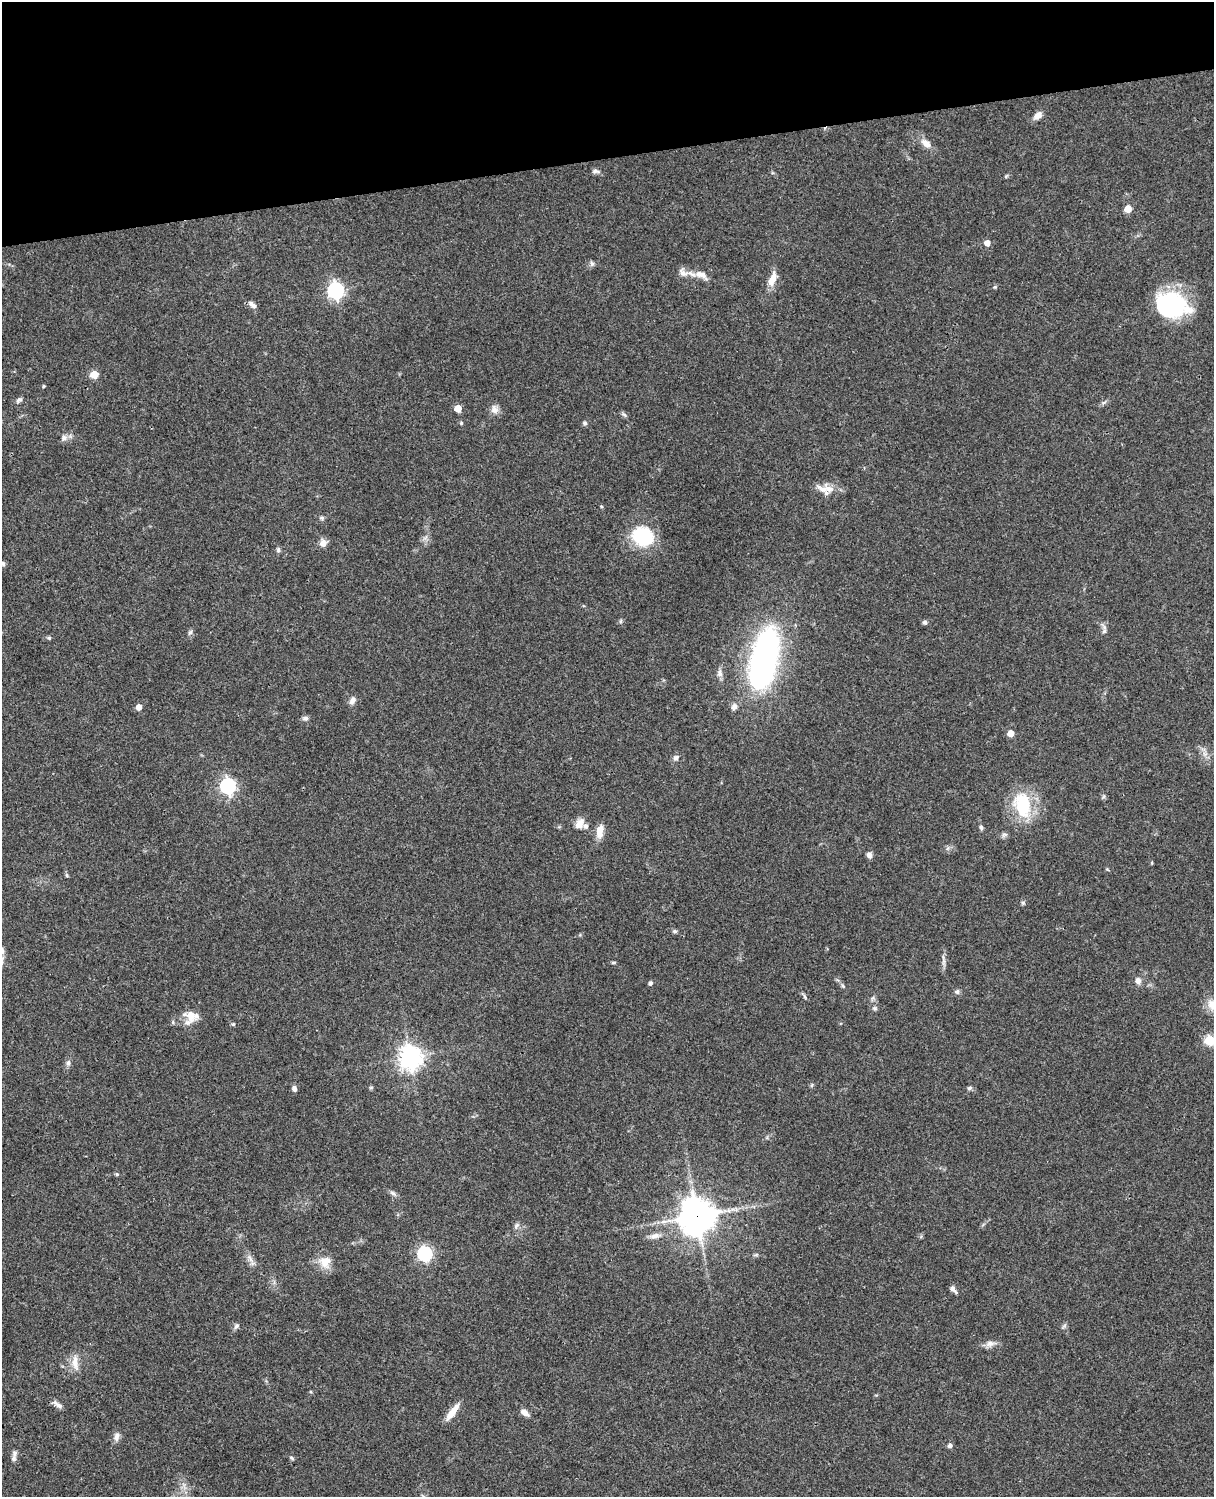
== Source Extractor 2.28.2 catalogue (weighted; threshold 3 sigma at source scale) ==
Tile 3 of 4 x 3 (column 3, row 1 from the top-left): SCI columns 2544-3755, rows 3267-4761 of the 5084 x 4925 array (HDU 1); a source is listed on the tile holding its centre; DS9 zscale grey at full resolution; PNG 1216 x 1499 px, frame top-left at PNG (2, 2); no overlay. Shown black and unused: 10% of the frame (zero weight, under 3 of 4 exposures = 6% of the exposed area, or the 3 px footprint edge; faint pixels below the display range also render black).
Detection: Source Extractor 2.28.2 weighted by HDU 2 'WHT'; one run over the whole footprint, this tile lists its part. Background 0.0756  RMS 0.0058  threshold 0.0261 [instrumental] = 3 sigma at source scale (4.5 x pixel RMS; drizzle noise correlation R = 1.50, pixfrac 1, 0.05/0.05 arcsec/px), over >= 5 px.
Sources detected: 96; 4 inside a brighter listed object's ellipse — not listed separately; the other 92 listed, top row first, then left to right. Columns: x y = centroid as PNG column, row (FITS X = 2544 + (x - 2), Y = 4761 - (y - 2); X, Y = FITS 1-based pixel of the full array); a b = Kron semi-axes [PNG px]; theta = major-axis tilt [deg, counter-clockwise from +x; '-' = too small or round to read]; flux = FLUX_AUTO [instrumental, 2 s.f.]
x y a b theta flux
1038 116 12 7 44 3.8
926 143 15 8 -38 5
595 171 10 5 -1 1.6
1006 176 6 4 45 0.76
1128 209 5 5 - 11
987 243 5 5 - 4.5
592 263 7 5 -87 1.3
683 273 15 10 -43 4.1
701 275 19 9 -26 5.7
772 279 21 8 70 6.5
995 287 5 4 - 0.7
336 290 7 7 - 170
252 304 12 6 -36 2.5
1170 305 30 25 -4 66
94 374 5 5 - 15
43 386 4 3 - 0.63
19 400 9 5 40 1.5
458 408 5 5 - 10
494 409 13 10 -74 3.4
624 414 8 5 -34 1.2
461 423 5 5 - 0.76
585 423 6 5 - 1.2
64 438 9 7 63 2.2
823 489 19 12 -14 6.9
601 506 5 3 - 0.5
322 518 6 5 - 1.1
643 536 16 13 -24 46
323 543 8 7 - 4
278 550 6 6 - 1.1
3 564 7 5 -74 1.2
621 621 6 4 71 0.77
925 622 5 4 - 1.7
1104 631 8 6 -87 1.7
190 632 8 5 53 1.2
49 638 5 5 - 0.83
764 658 62 24 79 180
720 673 11 8 87 2.6
352 701 10 6 61 2.5
734 706 7 6 - 2.6
139 707 5 5 - 4.3
305 718 8 6 14 1.6
1010 733 5 5 - 7.2
1205 754 7 5 -44 2.1
676 758 9 7 43 2
228 786 7 6 - 160
1104 796 6 4 72 0.87
1023 805 27 17 -80 33
579 824 15 9 59 4.9
981 827 6 5 - 1.1
600 831 17 8 81 6
1004 835 9 5 23 1.4
869 855 7 6 - 2.3
67 875 6 4 -87 0.79
1023 903 6 5 - 0.93
675 931 6 5 - 1
943 961 9 4 81 1.8
613 963 6 4 1 0.75
1138 981 8 7 - 2.8
650 983 5 4 - 1.6
843 986 5 5 - 0.85
957 991 7 6 - 1.4
804 996 12 3 -55 1.1
1213 1004 17 15 75 8.6
875 1008 7 5 -21 1.1
191 1015 17 12 -23 7.4
233 1024 5 5 - 0.72
1210 1040 5 5 - 31
411 1057 8 8 - 470
68 1063 8 6 66 1.9
812 1085 6 4 70 0.74
371 1087 6 4 19 0.71
970 1088 6 5 - 1.3
294 1089 6 5 - 2.3
117 1174 5 4 - 0.78
393 1193 10 5 -38 1.6
697 1216 12 11 - 1100
516 1226 9 6 61 1.7
654 1236 14 7 18 3.5
425 1254 6 6 - 110
250 1259 16 4 -62 2.8
325 1262 17 16 - 8
952 1289 8 7 - 2.3
236 1326 9 6 52 1.5
990 1344 12 8 12 3.3
75 1363 23 9 -85 6.1
58 1405 15 6 -36 2.6
452 1412 22 7 53 7.4
524 1412 10 6 -34 3.6
116 1437 13 7 84 2.7
950 1446 6 5 - 1.5
15 1453 8 6 -90 1.7
292 1458 6 4 -37 0.87
Overlapping masked pixels (flux is a lower limit): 1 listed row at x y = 697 1216
Isophote crosses this tile's border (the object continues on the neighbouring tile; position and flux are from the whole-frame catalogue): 2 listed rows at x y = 1213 1004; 1210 1040